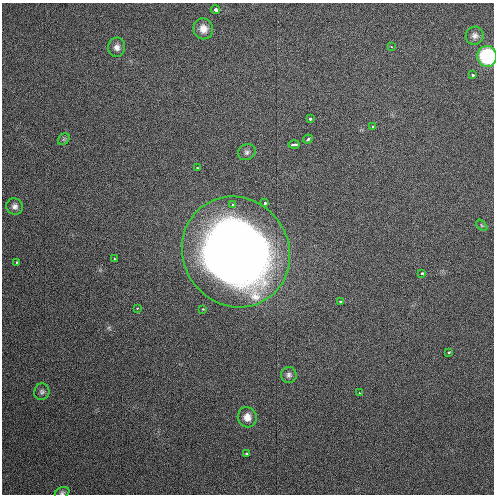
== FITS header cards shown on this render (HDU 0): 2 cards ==
NAXIS1  =                  492 / Axis length
NAXIS2  =                  492 / Axis length

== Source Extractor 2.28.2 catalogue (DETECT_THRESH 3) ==
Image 492 x 492 px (HDU 0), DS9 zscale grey, 1 PNG px = 1 image px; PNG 496 x 496 px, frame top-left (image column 1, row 492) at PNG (2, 3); each listed source drawn as its Kron ellipse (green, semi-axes under 4 px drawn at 4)
Background 43.2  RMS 6.7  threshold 20.1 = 3 sigma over >= 5 px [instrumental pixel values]
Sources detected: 32; all 32 listed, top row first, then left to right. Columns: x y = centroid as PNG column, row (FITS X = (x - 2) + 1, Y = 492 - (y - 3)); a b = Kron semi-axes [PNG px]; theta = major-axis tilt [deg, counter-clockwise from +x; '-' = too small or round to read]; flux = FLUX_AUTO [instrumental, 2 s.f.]
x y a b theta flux
215 9 4 3 - 5100
203 29 10 10 - 4400
475 36 9 9 - 2000
117 47 9 8 - 2400
391 47 3 3 - 570
487 56 10 9 - 40000
472 75 3 3 - 860
310 119 3 3 - 1500
373 126 3 3 - 940
64 139 6 5 - 810
308 139 5 3 - 660
294 145 5 3 - 1800
247 152 9 7 31 1500
197 168 3 2 - 530
265 203 3 3 - 1300
233 205 3 3 - 990
15 206 8 8 - 2000
482 225 7 4 -46 610
236 252 56 53 -56 550000
115 259 3 3 - 590
17 262 3 3 - 820
422 273 3 2 - 1100
341 301 3 3 - 1800
137 308 3 3 - 470
203 309 3 2 - 890
448 352 3 3 - 740
289 375 8 8 - 1600
42 392 8 7 - 1300
359 393 3 3 - 460
247 417 10 9 - 3900
246 454 3 3 - 1400
62 493 8 5 27 940
At the frame edge (FLAGS 8, measured only in part): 2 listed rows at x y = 487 56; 62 493